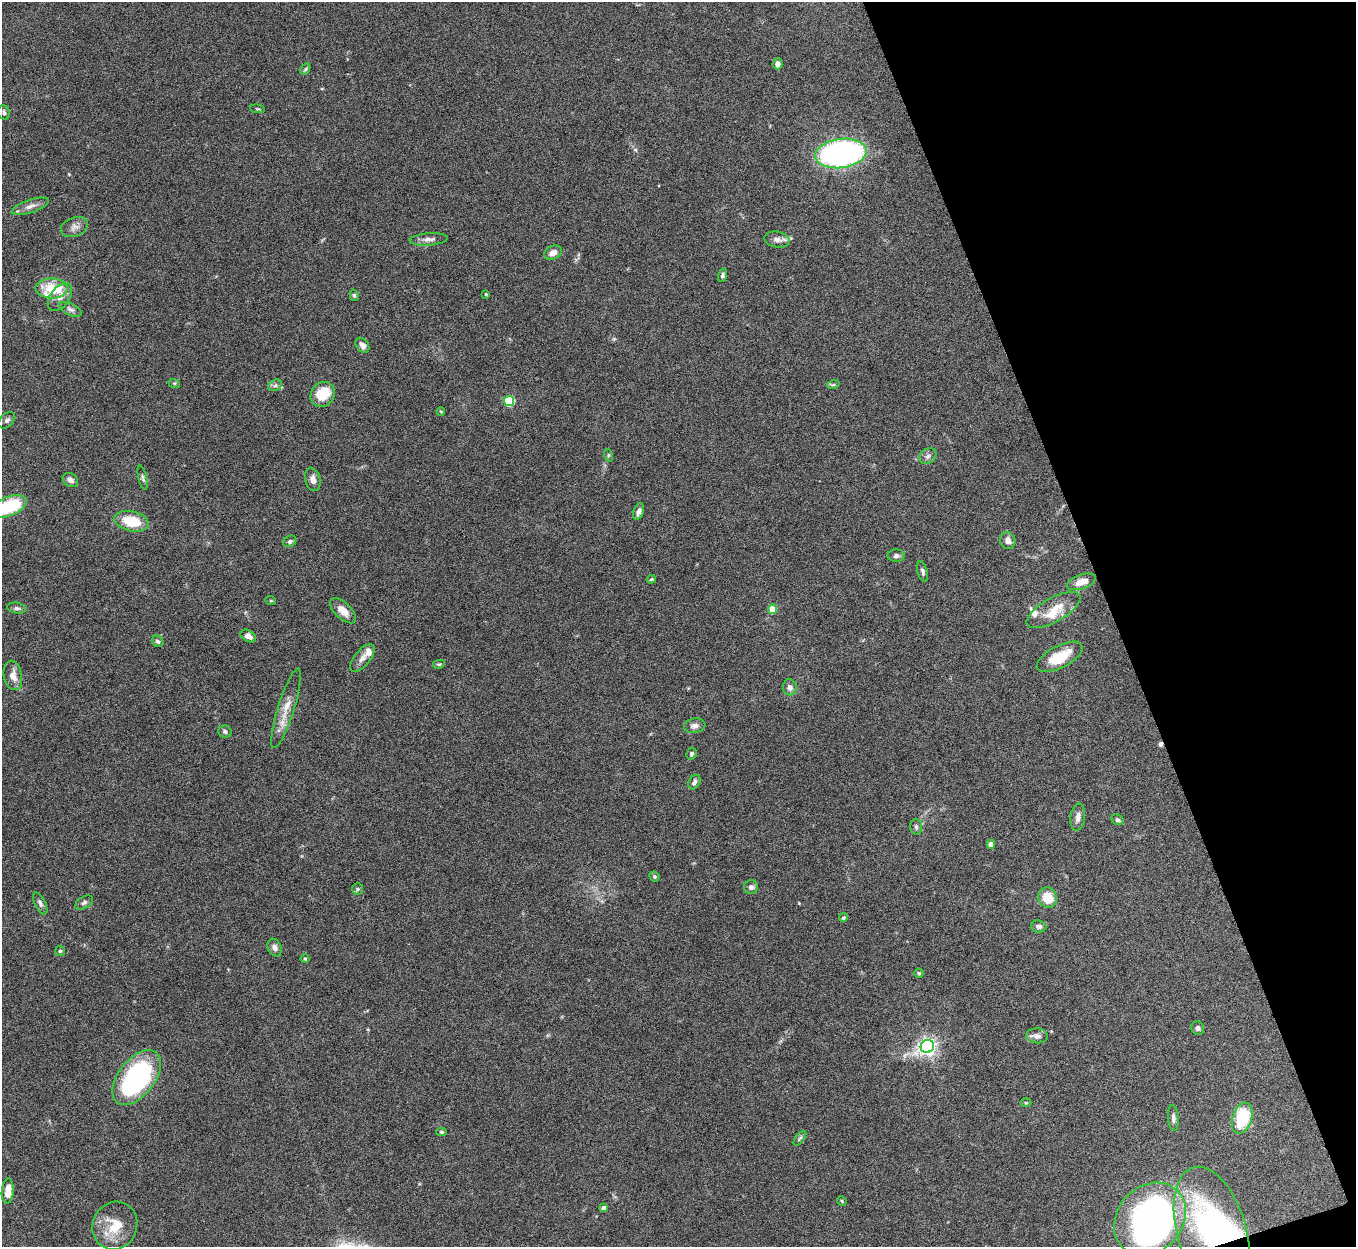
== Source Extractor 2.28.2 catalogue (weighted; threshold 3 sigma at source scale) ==
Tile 12 of 4 x 4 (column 4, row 3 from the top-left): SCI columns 4065-5418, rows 1395-2639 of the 5422 x 5403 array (HDU 1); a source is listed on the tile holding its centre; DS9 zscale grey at full resolution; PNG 1358 x 1249 px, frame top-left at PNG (2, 2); each listed source drawn as its Kron ellipse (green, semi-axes under 4 px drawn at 4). Shown black and unused: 18% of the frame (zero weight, under 5 of 10 exposures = <1% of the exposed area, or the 3 px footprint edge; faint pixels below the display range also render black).
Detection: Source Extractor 2.28.2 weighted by HDU 2 'WHT'; one run over the whole footprint, this tile lists its part. Background 0.145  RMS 0.0057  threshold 0.0235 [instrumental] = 3 sigma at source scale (4.09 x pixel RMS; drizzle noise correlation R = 1.36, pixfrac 0.8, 0.05/0.05 arcsec/px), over >= 5 px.
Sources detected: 92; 2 inside a brighter object's white glare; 1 cosmic-ray / hot-pixel residue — neither listed nor drawn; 3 inside a brighter listed object's ellipse — not listed separately; the other 86 listed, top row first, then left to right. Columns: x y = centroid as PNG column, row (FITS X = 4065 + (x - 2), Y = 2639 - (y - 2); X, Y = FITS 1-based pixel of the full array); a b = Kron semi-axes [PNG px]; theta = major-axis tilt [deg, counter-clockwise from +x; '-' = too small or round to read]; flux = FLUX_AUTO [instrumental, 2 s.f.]
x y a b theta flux
777 64 5 5 - 2.3
305 69 6 4 59 0.74
257 109 7 3 -5 0.55
4 112 7 6 - 1.3
841 153 26 14 8 150
30 206 19 6 18 3.4
74 227 14 9 21 3
429 239 19 6 4 3.1
777 240 13 8 -10 3
553 253 9 6 25 3.6
723 275 7 4 76 1.2
51 288 16 10 -1 18
486 294 3 3 - 0.65
354 295 6 4 -74 0.8
60 297 16 9 53 4.5
71 309 12 5 -27 1.9
362 345 8 6 -51 3.3
174 383 6 4 -17 0.59
275 385 7 5 30 1.2
833 385 6 4 17 0.79
323 394 13 11 52 14
509 401 5 5 - 31
441 411 4 3 - 0.55
7 420 10 6 45 1.7
608 455 6 4 -73 0.7
928 456 9 7 38 1.9
143 478 12 4 -77 1.2
313 479 12 7 -75 3
70 480 8 6 -37 2.1
8 507 19 9 22 31
639 511 8 5 70 2
131 521 17 10 -13 16
290 541 7 5 28 1.1
1008 541 8 7 - 2.9
896 556 8 6 -1 1.5
923 572 11 5 -74 1.3
651 579 5 3 - 0.68
1081 582 15 7 18 5.5
271 601 5 3 - 0.5
17 608 9 5 -10 1.4
773 609 5 4 - 11
1053 610 30 12 29 12
343 611 16 8 -44 5.6
248 636 8 5 -31 3.6
158 641 6 5 - 1.2
1060 657 25 11 28 15
362 658 16 8 50 3.5
439 664 6 4 10 0.73
13 675 15 9 -78 4.9
790 687 8 7 - 2.1
286 708 41 8 73 8.5
695 726 11 7 8 2.7
225 732 6 6 - 1.2
691 753 6 5 - 1.1
694 782 8 5 62 1.5
1078 817 13 7 82 2.8
1117 820 6 5 - 1.1
916 827 8 6 -85 1.4
991 844 4 4 - 4.2
654 876 5 4 - 0.9
751 887 7 7 - 1.9
358 889 6 5 - 0.89
1048 898 10 9 - 11
40 903 12 5 -63 1.9
84 903 10 5 32 1.4
843 918 4 4 - 0.94
1039 926 7 6 - 2
275 948 9 6 -67 2
60 951 5 5 - 0.78
305 959 4 4 - 0.57
919 973 4 4 - 0.68
1198 1028 7 6 - 1.5
1037 1036 11 7 -5 2.7
927 1046 7 6 - 210
137 1078 32 18 52 91
1026 1103 5 3 - 0.54
1173 1118 13 5 -85 1.8
1242 1118 16 9 72 24
442 1132 5 4 - 0.89
800 1138 9 4 52 0.89
8 1191 12 6 85 6.1
842 1201 5 4 - 0.6
603 1208 4 4 - 1.8
1150 1219 39 32 46 200
115 1226 24 22 67 15
1212 1231 66 34 -74 110
Overlapping masked pixels (flux is a lower limit): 1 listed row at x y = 1212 1231
Isophote crosses this tile's border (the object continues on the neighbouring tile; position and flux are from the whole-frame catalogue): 1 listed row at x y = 8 507